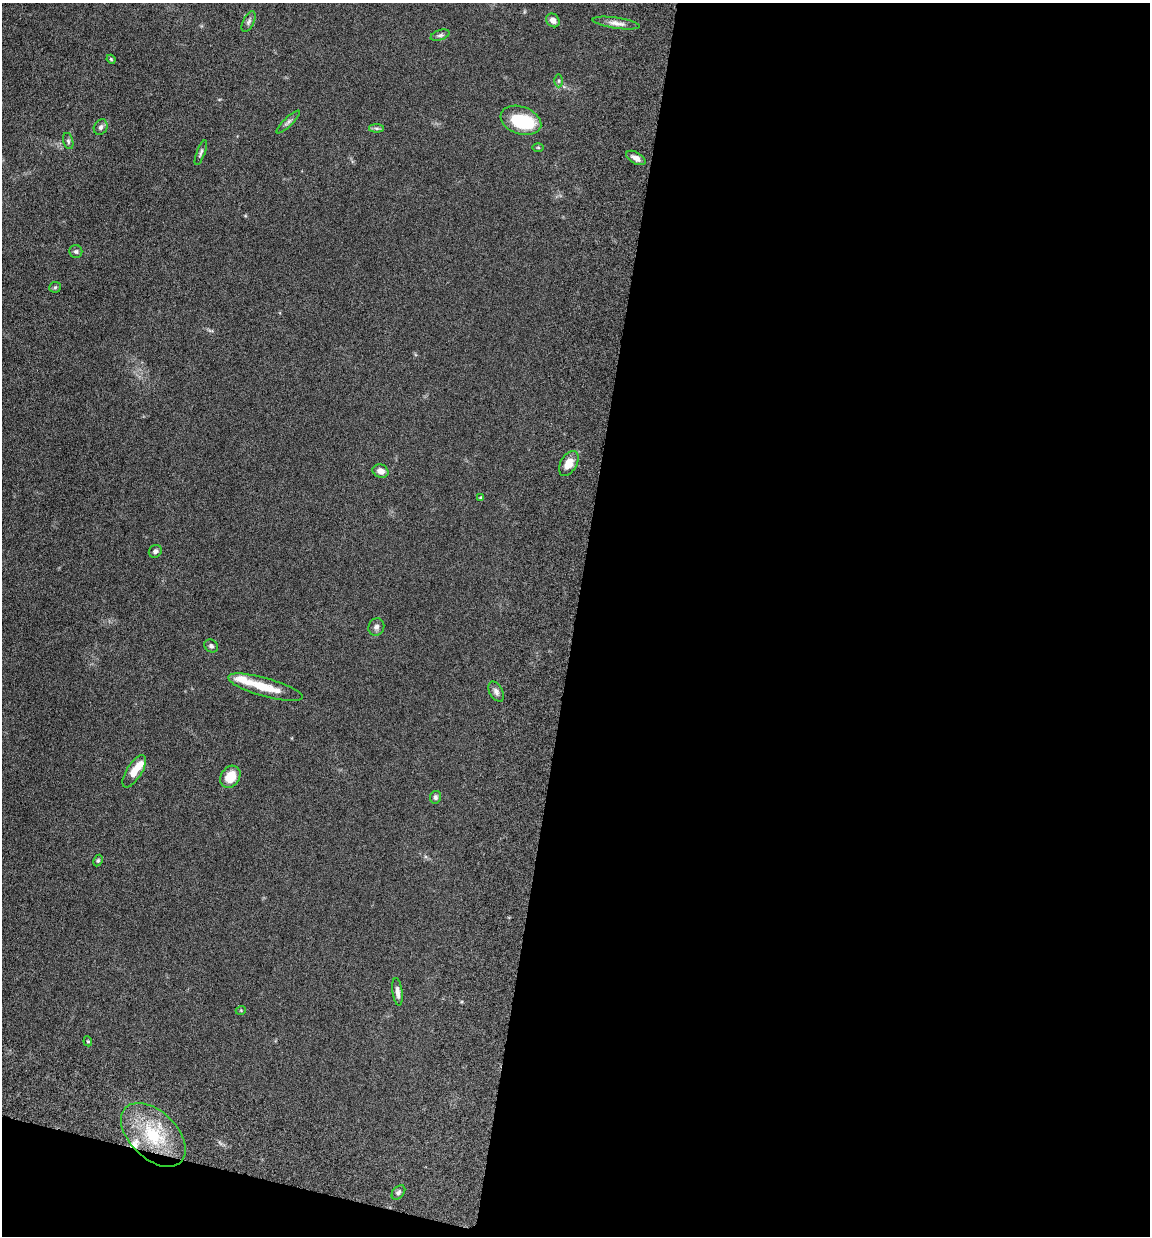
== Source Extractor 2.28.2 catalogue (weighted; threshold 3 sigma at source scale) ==
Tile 16 of 4 x 4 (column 4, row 4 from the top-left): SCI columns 3781-4928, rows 95-1328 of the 5155 x 5142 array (HDU 1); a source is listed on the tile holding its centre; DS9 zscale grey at full resolution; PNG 1152 x 1238 px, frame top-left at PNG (2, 3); each listed source drawn as its Kron ellipse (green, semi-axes under 4 px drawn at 4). Shown black and unused: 52% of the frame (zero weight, under 10 of 20 exposures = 8% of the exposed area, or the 3 px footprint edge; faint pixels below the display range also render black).
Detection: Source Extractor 2.28.2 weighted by HDU 2 'WHT'; one run over the whole footprint, this tile lists its part. Background 0.0613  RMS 0.0029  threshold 0.0117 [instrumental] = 3 sigma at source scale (4.09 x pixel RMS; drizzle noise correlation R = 1.36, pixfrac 0.8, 0.05/0.05 arcsec/px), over >= 5 px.
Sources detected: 37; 1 inside a brighter object's white glare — neither listed nor drawn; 3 inside a brighter listed object's ellipse — not listed separately; the other 33 listed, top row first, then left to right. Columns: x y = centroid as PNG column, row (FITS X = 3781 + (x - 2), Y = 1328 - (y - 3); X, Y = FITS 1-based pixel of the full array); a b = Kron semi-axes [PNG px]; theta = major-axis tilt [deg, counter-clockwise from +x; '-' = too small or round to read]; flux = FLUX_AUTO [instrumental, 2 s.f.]
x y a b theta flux
553 20 7 6 - 1.3
249 22 11 5 63 0.68
616 23 24 5 -8 1.6
440 35 10 5 18 0.56
111 59 4 3 - 0.27
559 81 6 4 89 0.43
521 120 21 13 -19 12
288 122 15 4 44 0.81
101 127 8 6 63 0.73
376 128 7 4 -1 0.5
68 141 8 5 -75 0.52
538 148 6 4 -1 0.28
201 153 13 4 69 0.63
636 158 11 5 -29 1.4
76 251 6 6 - 0.49
55 287 6 5 - 0.39
569 463 13 8 60 2.9
381 471 8 6 -22 1.5
481 498 4 3 - 0.34
155 551 7 6 - 0.68
376 627 9 8 - 0.93
211 646 7 6 - 0.61
265 687 39 9 -16 6
496 692 11 6 -61 0.93
134 771 18 7 58 3.5
230 777 12 9 54 4.4
435 797 6 5 - 0.58
98 861 6 4 63 0.37
397 992 14 5 -83 1.2
241 1010 5 3 - 0.21
88 1041 5 4 - 0.32
153 1135 39 23 -44 14
398 1192 8 5 48 0.65